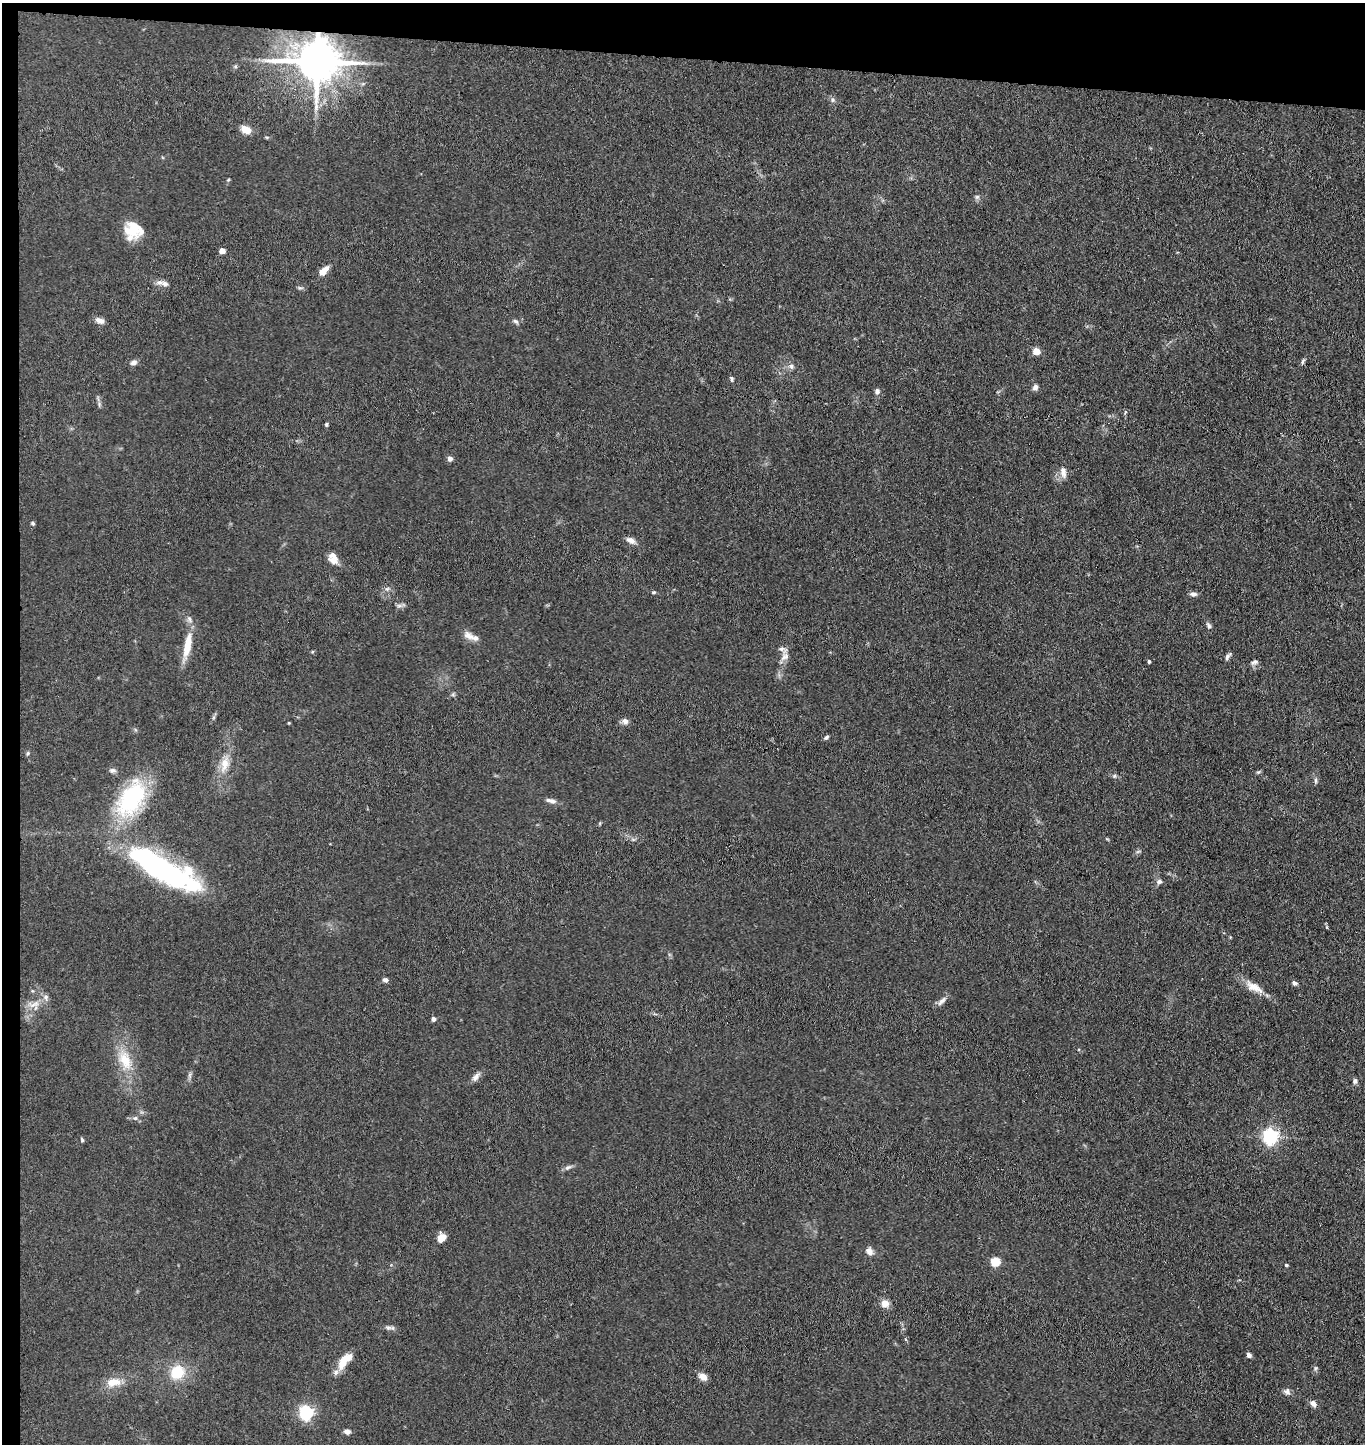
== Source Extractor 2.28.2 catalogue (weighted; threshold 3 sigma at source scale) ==
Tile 1 of 3 x 3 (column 1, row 1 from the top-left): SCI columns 158-1520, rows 2887-4328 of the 4410 x 4332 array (HDU 1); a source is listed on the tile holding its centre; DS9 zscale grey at full resolution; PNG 1367 x 1446 px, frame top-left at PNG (2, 3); no overlay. Shown black and unused: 5% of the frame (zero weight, under 3 of 4 exposures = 5% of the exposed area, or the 3 px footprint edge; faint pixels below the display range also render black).
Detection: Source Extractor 2.28.2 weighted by HDU 2 'WHT'; one run over the whole footprint, this tile lists its part. Background 0.089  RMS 0.0074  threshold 0.0333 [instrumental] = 3 sigma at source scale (4.5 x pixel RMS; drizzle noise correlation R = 1.50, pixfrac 1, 0.05/0.05 arcsec/px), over >= 5 px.
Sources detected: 80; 1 inside a brighter object's white glare — not listed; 3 inside a brighter listed object's ellipse — not listed separately; the other 76 listed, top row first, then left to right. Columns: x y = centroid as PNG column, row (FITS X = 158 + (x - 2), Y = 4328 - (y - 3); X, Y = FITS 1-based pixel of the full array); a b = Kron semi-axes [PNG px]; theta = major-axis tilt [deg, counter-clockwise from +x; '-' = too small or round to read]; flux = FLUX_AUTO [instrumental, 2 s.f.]
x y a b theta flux
317 61 13 11 0 2700
833 100 6 5 - 1.5
246 129 11 8 -29 7.1
977 197 6 6 - 1.4
132 229 20 18 -40 17
222 251 4 4 - 7.4
323 271 12 6 43 7.4
165 284 10 7 -13 3.2
100 321 12 7 -23 3.7
516 321 9 4 -35 1.6
1036 351 7 6 - 7.2
1303 361 9 4 68 1.5
133 362 8 6 18 2.6
791 366 7 7 - 2.2
732 379 6 5 - 1.3
1035 387 7 6 - 2.3
877 391 7 6 - 2.2
326 424 5 4 - 1.1
450 459 6 6 - 2.6
1063 472 16 8 -80 4.7
33 523 6 4 -45 1
631 540 12 7 -25 3.7
333 556 14 8 -43 4.6
387 589 6 6 - 1.6
654 592 5 4 - 0.96
1193 594 10 5 -1 2.3
399 606 7 4 0 1.8
1209 625 9 5 -55 1.8
468 635 17 9 -26 5.7
187 646 32 9 79 16
781 649 8 6 2 2.2
1228 656 10 5 54 2
784 657 13 7 43 3.9
1149 661 4 3 - 1.1
1254 662 10 5 10 1.8
625 721 8 7 - 3.2
826 737 6 5 - 1.4
28 753 6 4 88 0.99
225 764 22 10 80 10
113 770 9 6 -6 2.1
1258 772 7 4 43 1
1114 776 5 5 - 1.2
1315 780 8 4 -89 1.4
131 798 51 29 59 71
550 800 15 5 -12 3.2
162 868 82 25 -27 160
1159 882 8 7 - 2
385 980 5 5 - 2.3
1294 983 7 5 -24 1.9
1254 987 26 10 -28 9.7
942 1001 16 5 49 3.1
34 1004 18 6 25 5.6
433 1019 4 4 - 2.4
125 1060 27 15 -68 18
475 1077 13 7 51 3.4
1355 1081 8 5 90 1.7
135 1118 5 5 - 1.3
1270 1136 6 6 - 210
82 1140 6 3 -64 0.99
568 1167 10 5 29 2.1
441 1238 8 6 54 9.3
869 1251 9 7 -53 4
995 1262 5 5 - 37
1286 1265 4 3 - 0.76
885 1303 9 8 - 6
388 1328 13 4 -6 2.2
1249 1355 5 5 - 2.4
344 1361 24 10 51 12
1315 1368 6 4 88 1.2
177 1372 17 15 47 18
703 1377 10 7 -32 5.4
113 1382 19 10 10 9.7
1287 1392 9 7 -19 2.5
1313 1403 9 7 -52 3
306 1413 6 6 - 150
347 1431 7 6 - 2.9
Overlapping masked pixels (flux is a lower limit): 1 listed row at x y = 317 61